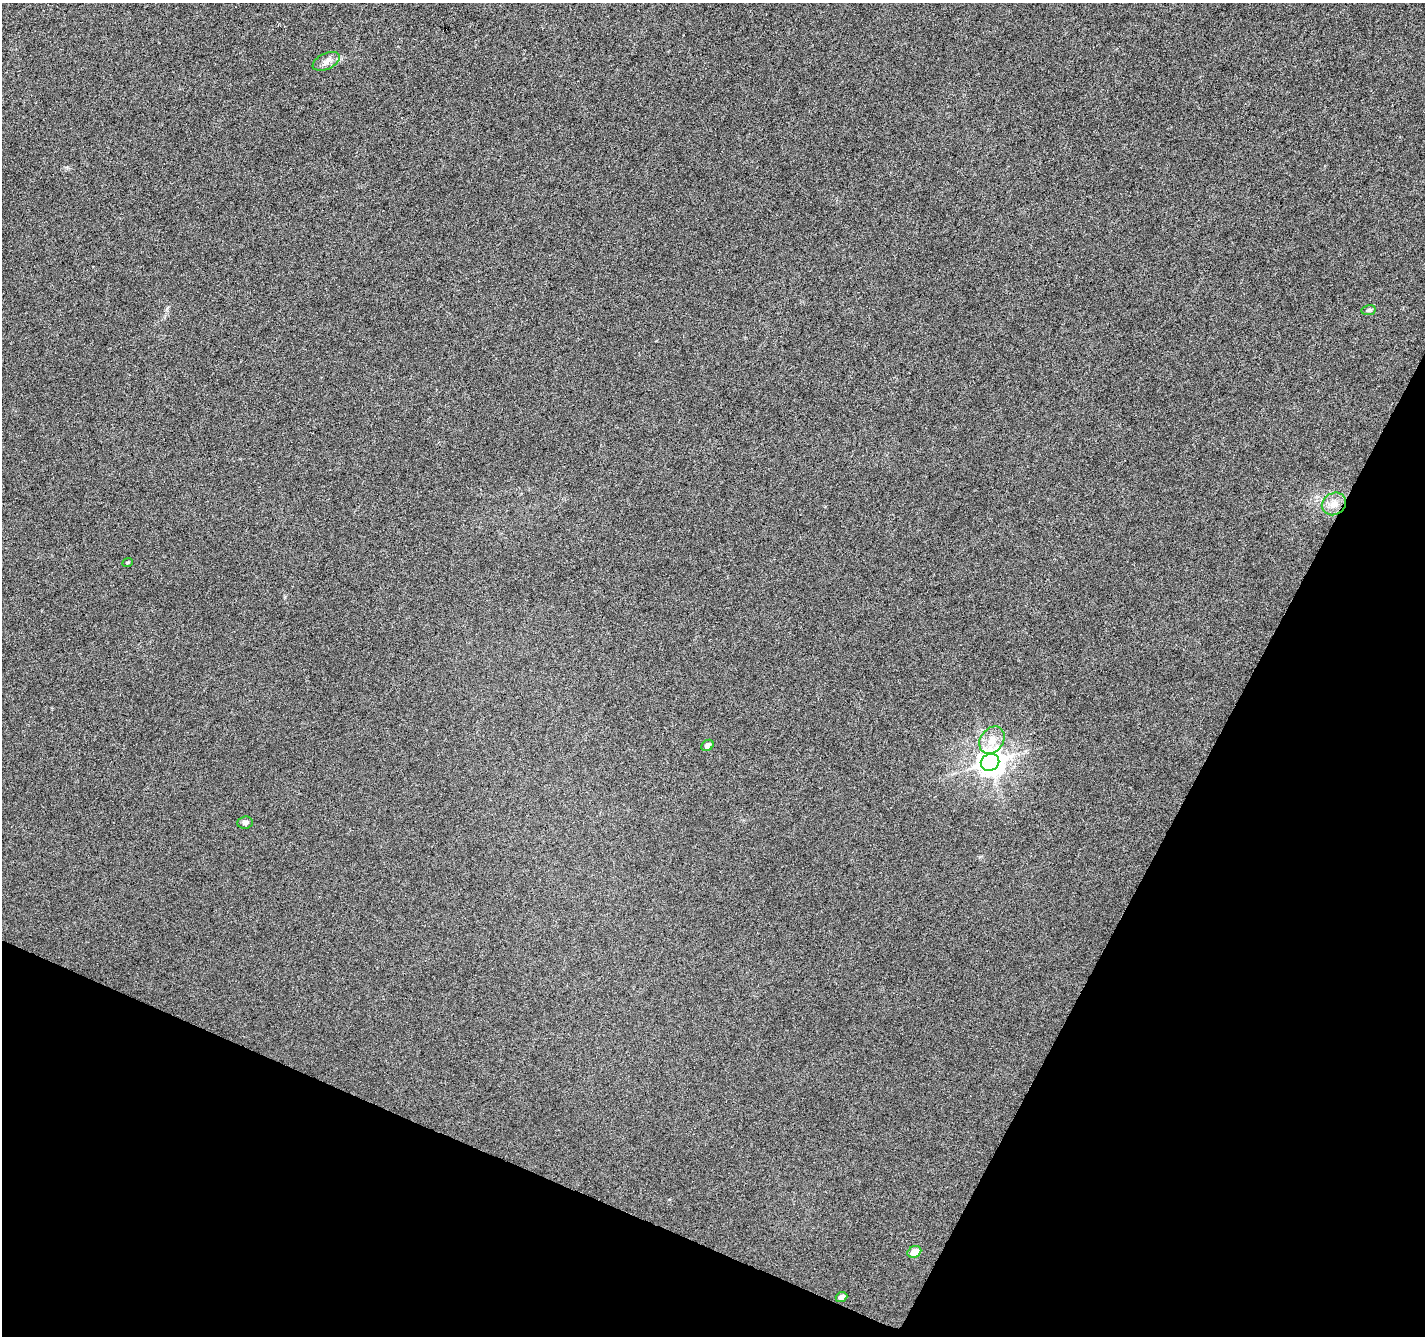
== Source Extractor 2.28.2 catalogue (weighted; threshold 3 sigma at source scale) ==
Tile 15 of 4 x 4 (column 3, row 4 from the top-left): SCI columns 2854-4276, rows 270-1603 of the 5699 x 5809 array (HDU 1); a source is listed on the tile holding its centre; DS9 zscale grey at full resolution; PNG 1427 x 1338 px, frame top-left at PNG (2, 3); each listed source drawn as its Kron ellipse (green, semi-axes under 4 px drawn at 4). Shown black and unused: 23% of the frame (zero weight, under 3 of 6 exposures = <1% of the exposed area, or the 3 px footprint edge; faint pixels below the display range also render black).
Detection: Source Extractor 2.28.2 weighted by HDU 2 'WHT'; one run over the whole footprint, this tile lists its part. Background 0.00706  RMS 0.0025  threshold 0.0103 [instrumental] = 3 sigma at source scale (4.09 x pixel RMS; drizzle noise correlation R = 1.36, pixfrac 0.8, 0.0396/0.0396 arcsec/px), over >= 5 px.
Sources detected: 10; all 10 listed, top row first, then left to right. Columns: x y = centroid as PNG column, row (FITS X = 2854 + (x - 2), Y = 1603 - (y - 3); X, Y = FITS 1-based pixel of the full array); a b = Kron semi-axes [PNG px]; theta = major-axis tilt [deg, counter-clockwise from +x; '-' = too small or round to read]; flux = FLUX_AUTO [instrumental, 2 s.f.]
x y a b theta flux
326 61 14 8 26 1.5
1369 310 7 5 11 0.43
1334 504 12 11 - 2.2
128 562 5 3 - 0.21
992 740 15 11 53 2.9
707 745 6 5 - 0.87
990 762 9 8 - 270
245 823 7 6 - 0.76
914 1252 7 5 28 3.9
841 1297 6 4 23 0.95